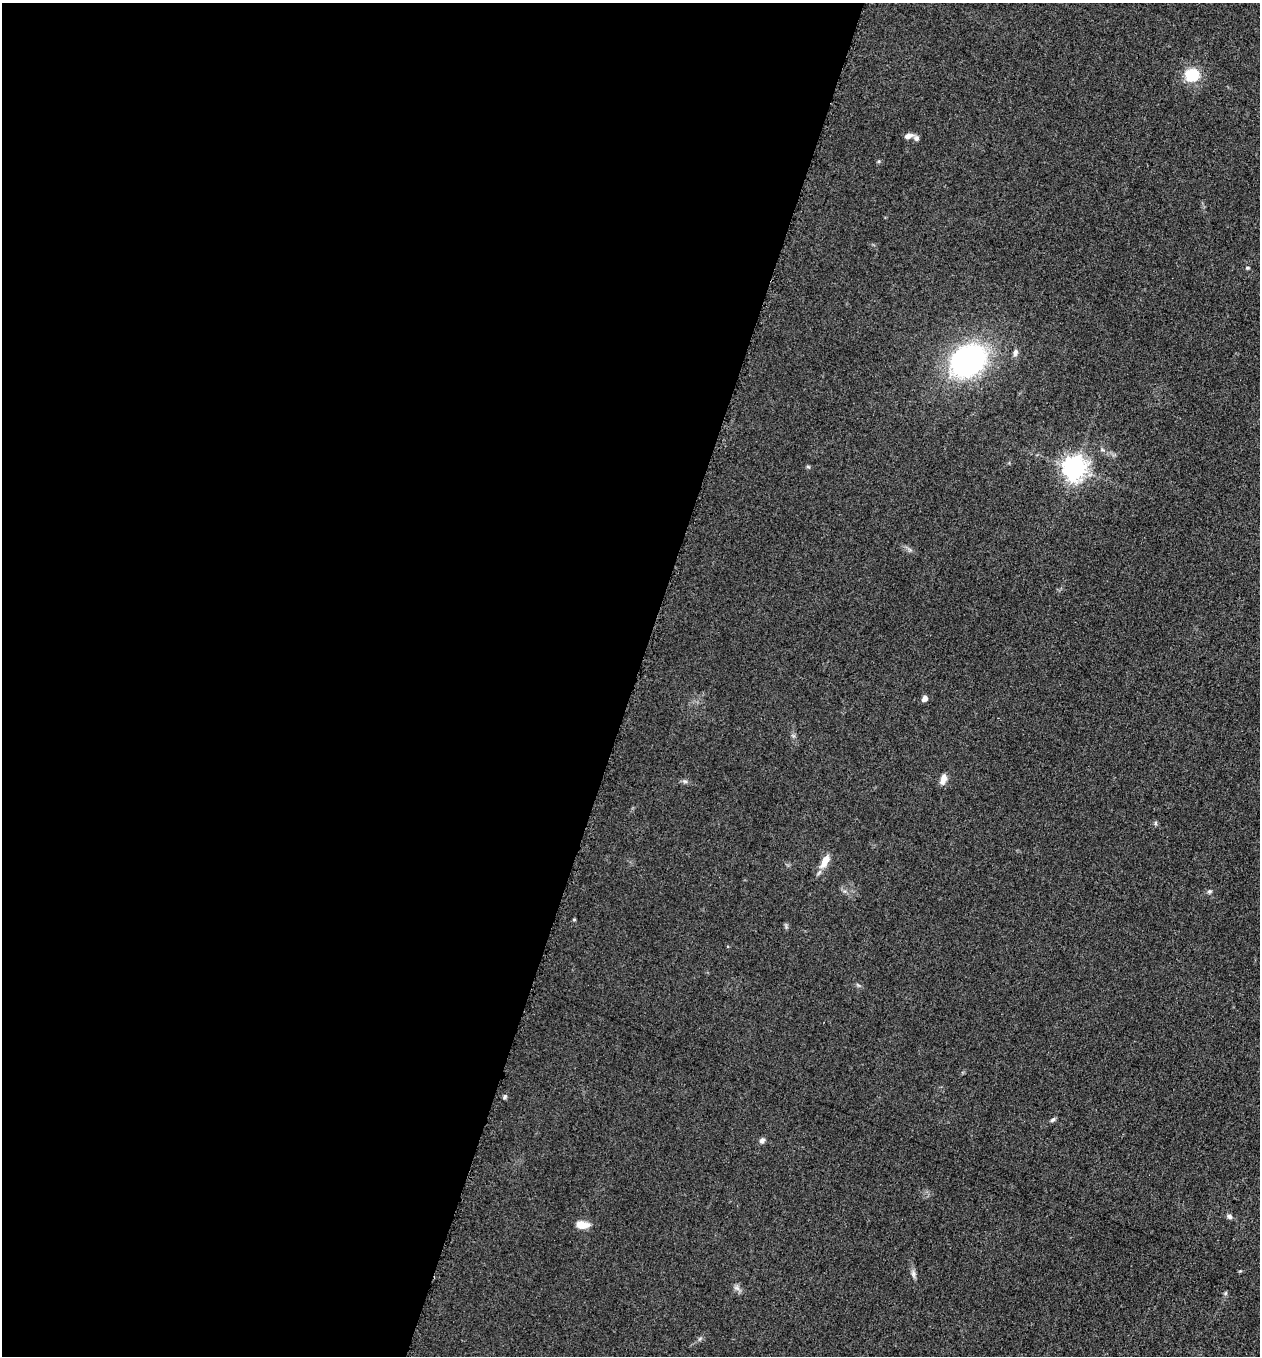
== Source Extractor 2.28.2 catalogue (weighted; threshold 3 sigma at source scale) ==
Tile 5 of 4 x 4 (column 1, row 2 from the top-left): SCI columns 197-1454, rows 2723-4076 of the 5507 x 5462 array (HDU 1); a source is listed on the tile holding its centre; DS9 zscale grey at full resolution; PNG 1262 x 1358 px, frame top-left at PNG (2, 3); no overlay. Shown black and unused: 50% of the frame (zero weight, under 3 of 5 exposures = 3% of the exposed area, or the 3 px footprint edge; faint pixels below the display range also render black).
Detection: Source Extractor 2.28.2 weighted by HDU 2 'WHT'; one run over the whole footprint, this tile lists its part. Background 0.0608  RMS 0.0062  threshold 0.0278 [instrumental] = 3 sigma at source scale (4.5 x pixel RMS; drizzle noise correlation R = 1.50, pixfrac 1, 0.05/0.05 arcsec/px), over >= 5 px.
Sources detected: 24; all 24 listed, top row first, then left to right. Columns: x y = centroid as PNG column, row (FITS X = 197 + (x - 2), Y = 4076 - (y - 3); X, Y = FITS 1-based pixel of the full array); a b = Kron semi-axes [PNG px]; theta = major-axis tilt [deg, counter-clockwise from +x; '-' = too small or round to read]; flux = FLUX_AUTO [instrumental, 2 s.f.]
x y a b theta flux
1192 75 16 14 5 18
908 136 11 6 18 2.8
916 138 8 6 -75 1.7
1247 268 5 4 - 0.66
1015 353 10 6 78 2.1
968 360 31 24 32 150
1102 450 6 4 -19 0.88
808 467 6 4 -19 0.79
1074 468 8 8 - 510
924 698 6 5 - 3.1
943 779 14 7 74 3.8
685 781 7 4 -1 1.2
1155 823 6 4 -90 0.87
825 861 17 7 62 7.8
1209 891 6 5 - 1
574 919 5 3 - 0.57
505 1097 6 4 69 1.1
1053 1120 8 4 43 1.2
762 1140 8 6 54 2
1229 1216 8 6 -32 1.6
582 1225 15 9 -5 6.6
913 1274 10 6 -85 2.1
737 1288 8 5 -45 1.9
1226 1293 6 4 70 0.85